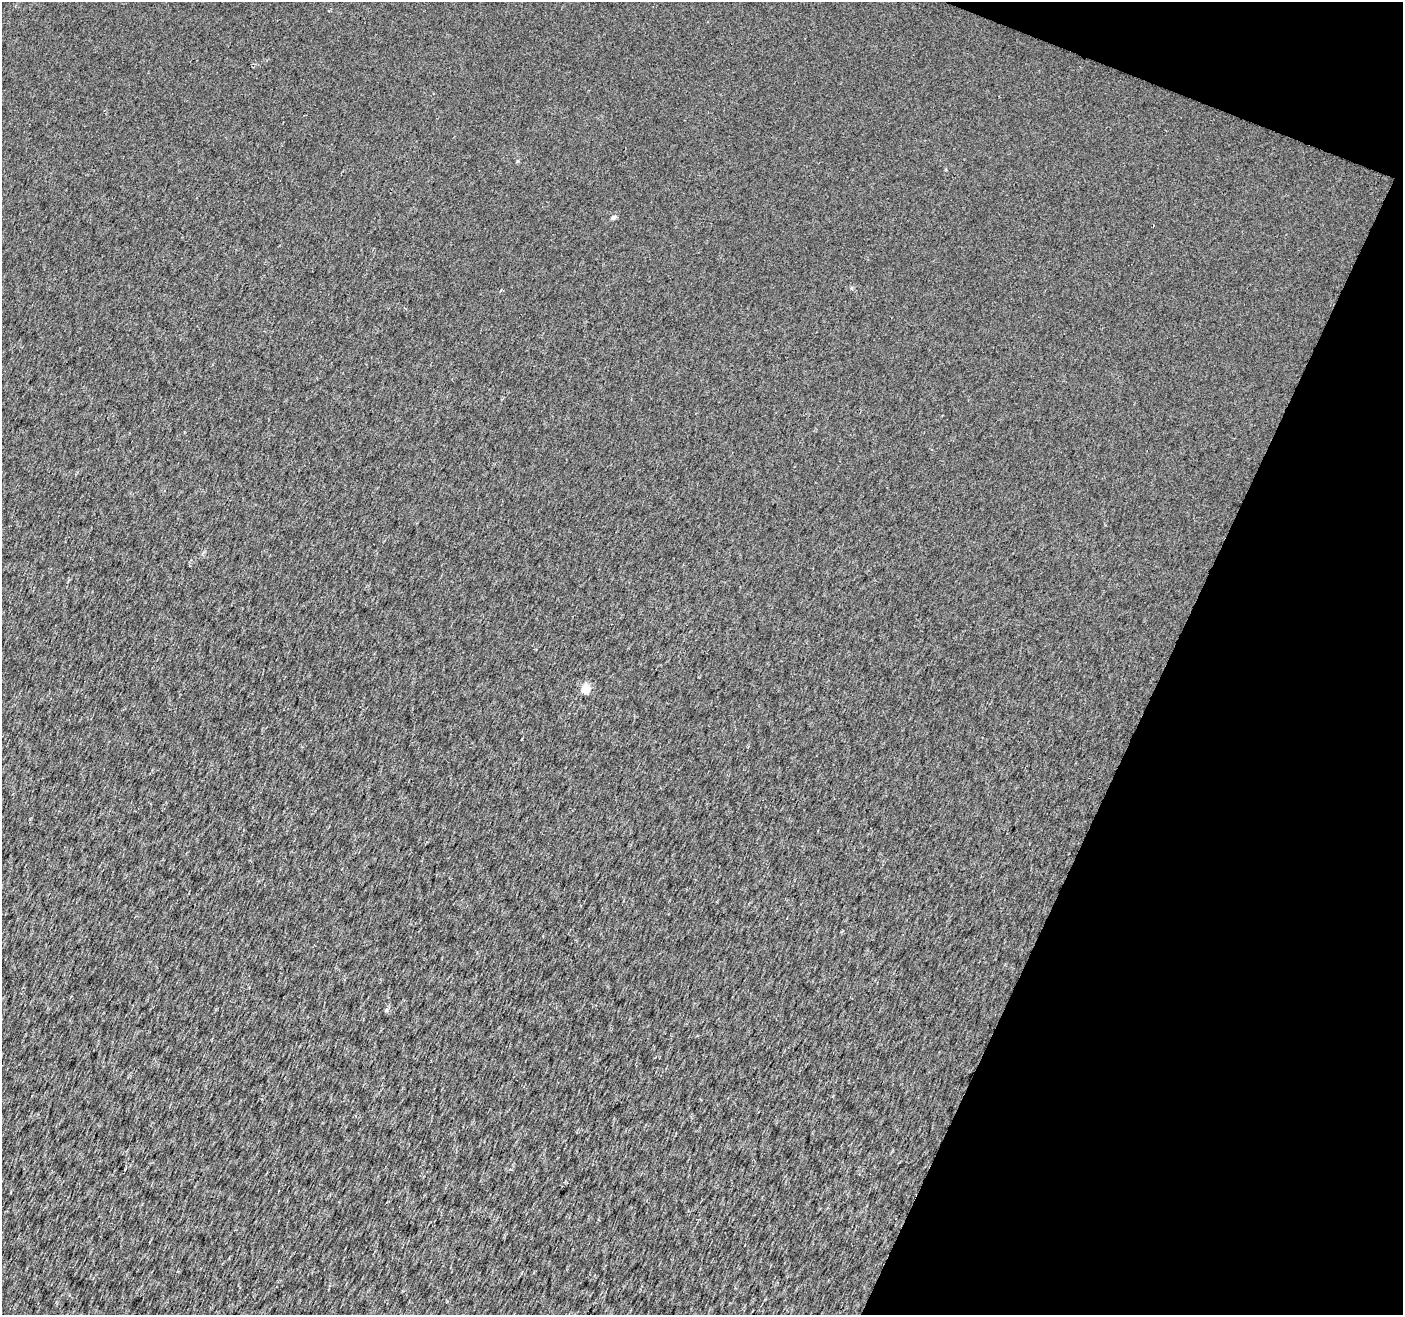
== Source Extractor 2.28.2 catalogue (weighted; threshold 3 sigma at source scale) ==
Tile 8 of 4 x 4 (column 4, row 2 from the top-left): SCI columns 4210-5610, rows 2840-4152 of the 5616 x 5741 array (HDU 1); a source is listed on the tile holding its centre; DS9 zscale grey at full resolution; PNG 1405 x 1317 px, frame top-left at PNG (2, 2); no overlay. Shown black and unused: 19% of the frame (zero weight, under 2 of 3 exposures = <1% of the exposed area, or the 3 px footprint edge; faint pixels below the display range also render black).
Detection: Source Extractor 2.28.2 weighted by HDU 2 'WHT'; one run over the whole footprint, this tile lists its part. Background 0.0078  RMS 0.0095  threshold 0.0426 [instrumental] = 3 sigma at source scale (4.5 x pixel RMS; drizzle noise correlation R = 1.50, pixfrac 1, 0.0396/0.0396 arcsec/px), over >= 5 px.
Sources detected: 3; all 3 listed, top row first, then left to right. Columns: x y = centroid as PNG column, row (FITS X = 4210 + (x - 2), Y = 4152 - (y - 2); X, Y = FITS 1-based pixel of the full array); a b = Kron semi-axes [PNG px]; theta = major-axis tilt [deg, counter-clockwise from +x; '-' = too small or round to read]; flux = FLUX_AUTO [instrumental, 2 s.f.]
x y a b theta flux
613 218 7 5 29 2
585 688 5 5 - 35
386 1010 5 4 - 1.6